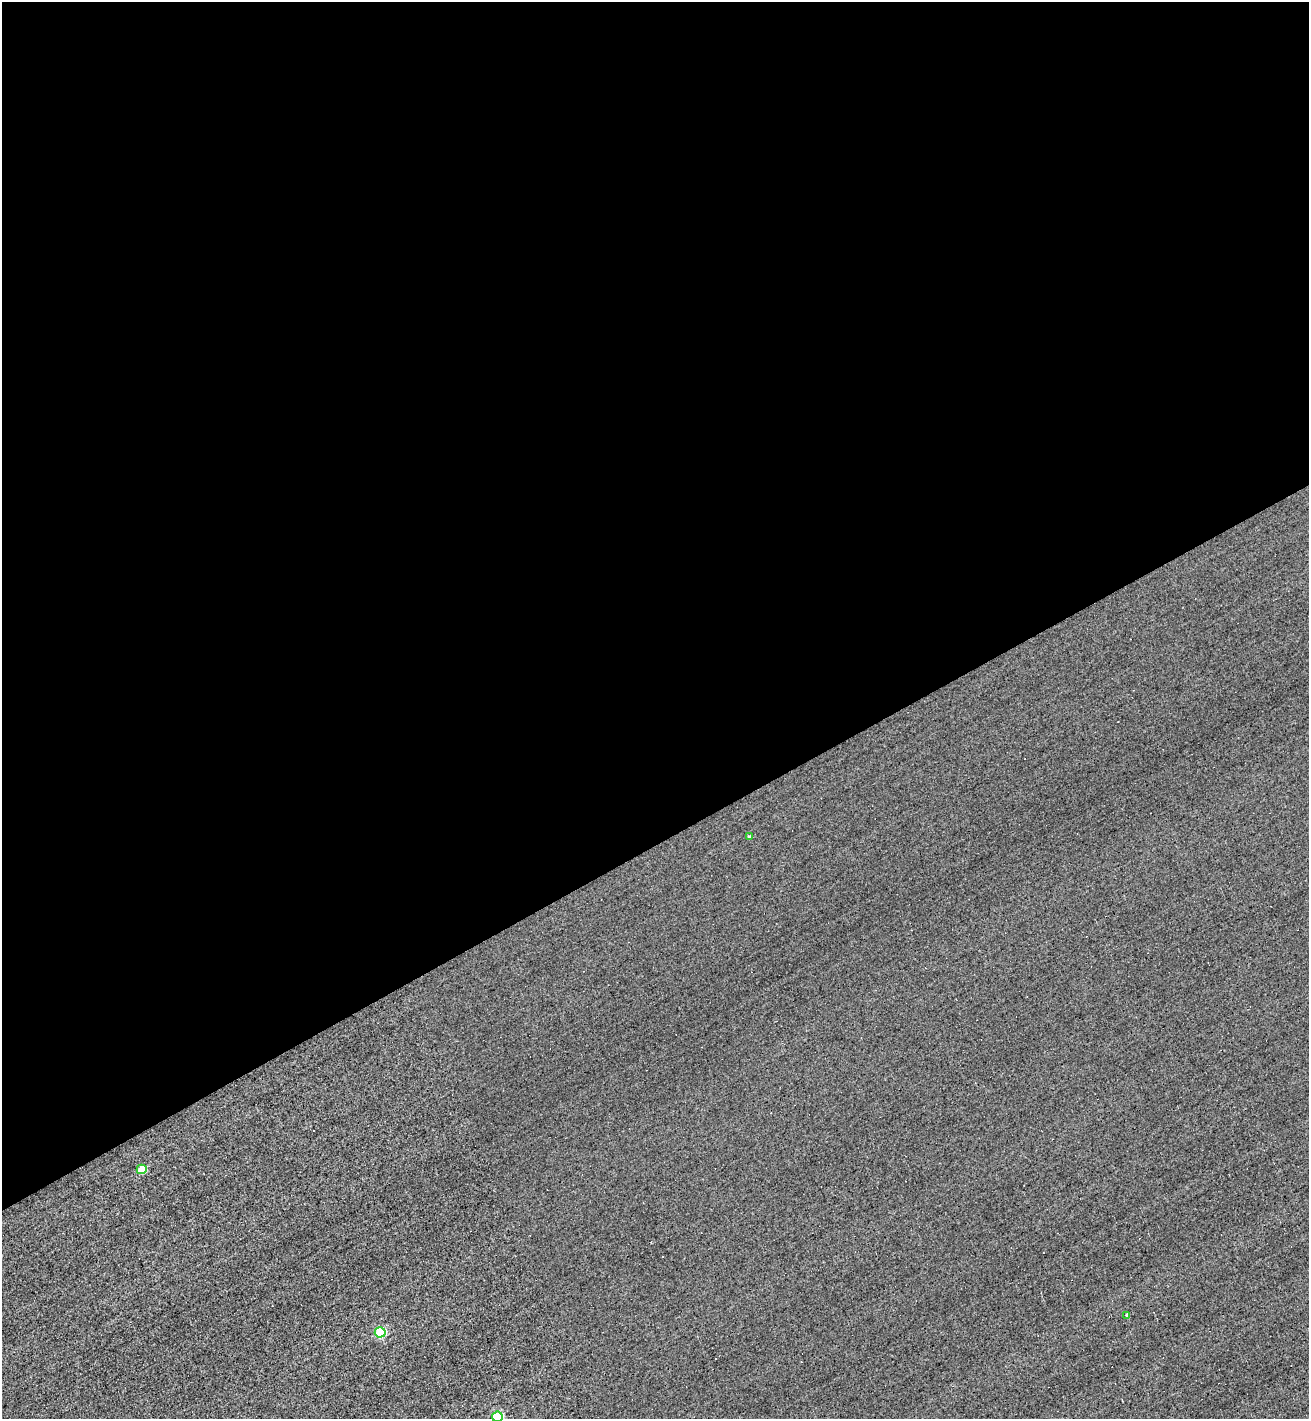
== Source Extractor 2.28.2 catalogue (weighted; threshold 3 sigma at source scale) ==
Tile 2 of 4 x 4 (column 2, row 1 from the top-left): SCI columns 1587-2893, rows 4251-5667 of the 5651 x 5667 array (HDU 1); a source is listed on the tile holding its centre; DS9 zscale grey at full resolution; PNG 1311 x 1421 px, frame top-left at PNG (2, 2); each listed source drawn as its Kron ellipse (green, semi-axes under 4 px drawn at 4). Shown black and unused: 60% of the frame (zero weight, under 3 of 5 exposures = <1% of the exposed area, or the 3 px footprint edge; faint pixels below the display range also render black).
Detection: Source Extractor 2.28.2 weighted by HDU 2 'WHT'; one run over the whole footprint, this tile lists its part. Background -0.00605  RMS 0.044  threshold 0.198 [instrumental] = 3 sigma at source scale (4.5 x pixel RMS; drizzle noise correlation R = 1.50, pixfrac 1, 0.05/0.05 arcsec/px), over >= 5 px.
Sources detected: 9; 4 cosmic-ray / hot-pixel residue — neither listed nor drawn; the other 5 listed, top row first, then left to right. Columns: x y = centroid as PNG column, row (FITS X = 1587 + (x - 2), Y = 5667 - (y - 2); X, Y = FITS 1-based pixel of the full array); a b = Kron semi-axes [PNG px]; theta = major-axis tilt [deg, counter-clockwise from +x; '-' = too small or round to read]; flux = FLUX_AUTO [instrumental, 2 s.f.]
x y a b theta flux
749 837 4 3 - 12
142 1169 5 5 - 110
1127 1315 4 3 - 11
380 1332 5 5 - 310
497 1417 5 5 - 340
Isophote crosses this tile's border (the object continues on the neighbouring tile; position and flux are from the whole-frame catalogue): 1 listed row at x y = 497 1417